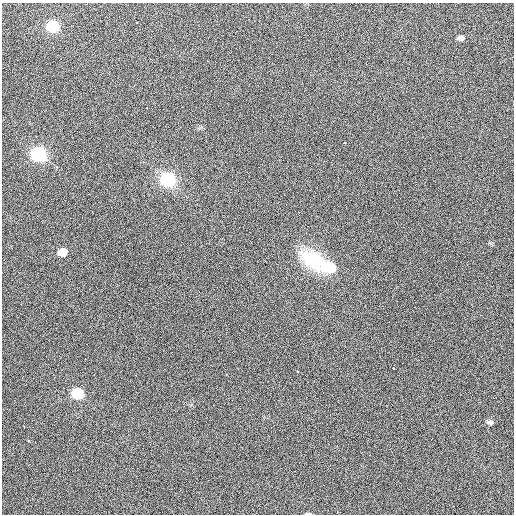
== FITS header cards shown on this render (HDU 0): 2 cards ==
NAXIS1  =                  512 / Axis length
NAXIS2  =                  512 / Axis length

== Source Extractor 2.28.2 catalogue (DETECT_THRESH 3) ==
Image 512 x 512 px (HDU 0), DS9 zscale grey, 1 PNG px = 1 image px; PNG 516 x 516 px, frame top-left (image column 1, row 512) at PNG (2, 3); no overlay
Background 418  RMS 1.9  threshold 5.57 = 3 sigma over >= 5 px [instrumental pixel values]
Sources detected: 18; all 18 listed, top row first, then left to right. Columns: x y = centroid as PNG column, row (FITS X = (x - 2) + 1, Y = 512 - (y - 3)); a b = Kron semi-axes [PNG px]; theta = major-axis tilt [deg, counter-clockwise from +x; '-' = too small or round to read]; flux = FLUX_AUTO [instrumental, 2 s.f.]
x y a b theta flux
137 22 3 3 - 250
53 26 8 7 - 9000
461 38 6 4 -4 280
344 143 4 4 - 170
38 154 9 8 - 20000
57 167 4 4 - 240
168 179 9 8 - 23000
62 252 11 9 7 1900
313 260 43 26 -32 9000
330 267 16 11 11 4300
393 368 3 3 - 130
298 371 3 3 - 320
77 393 9 7 0 7100
490 422 10 7 -22 470
24 427 3 3 - 100
28 441 4 3 - 130
337 512 3 3 - 110
308 514 9 3 0 240
At the frame edge (FLAGS 8, measured only in part): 1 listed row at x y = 308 514